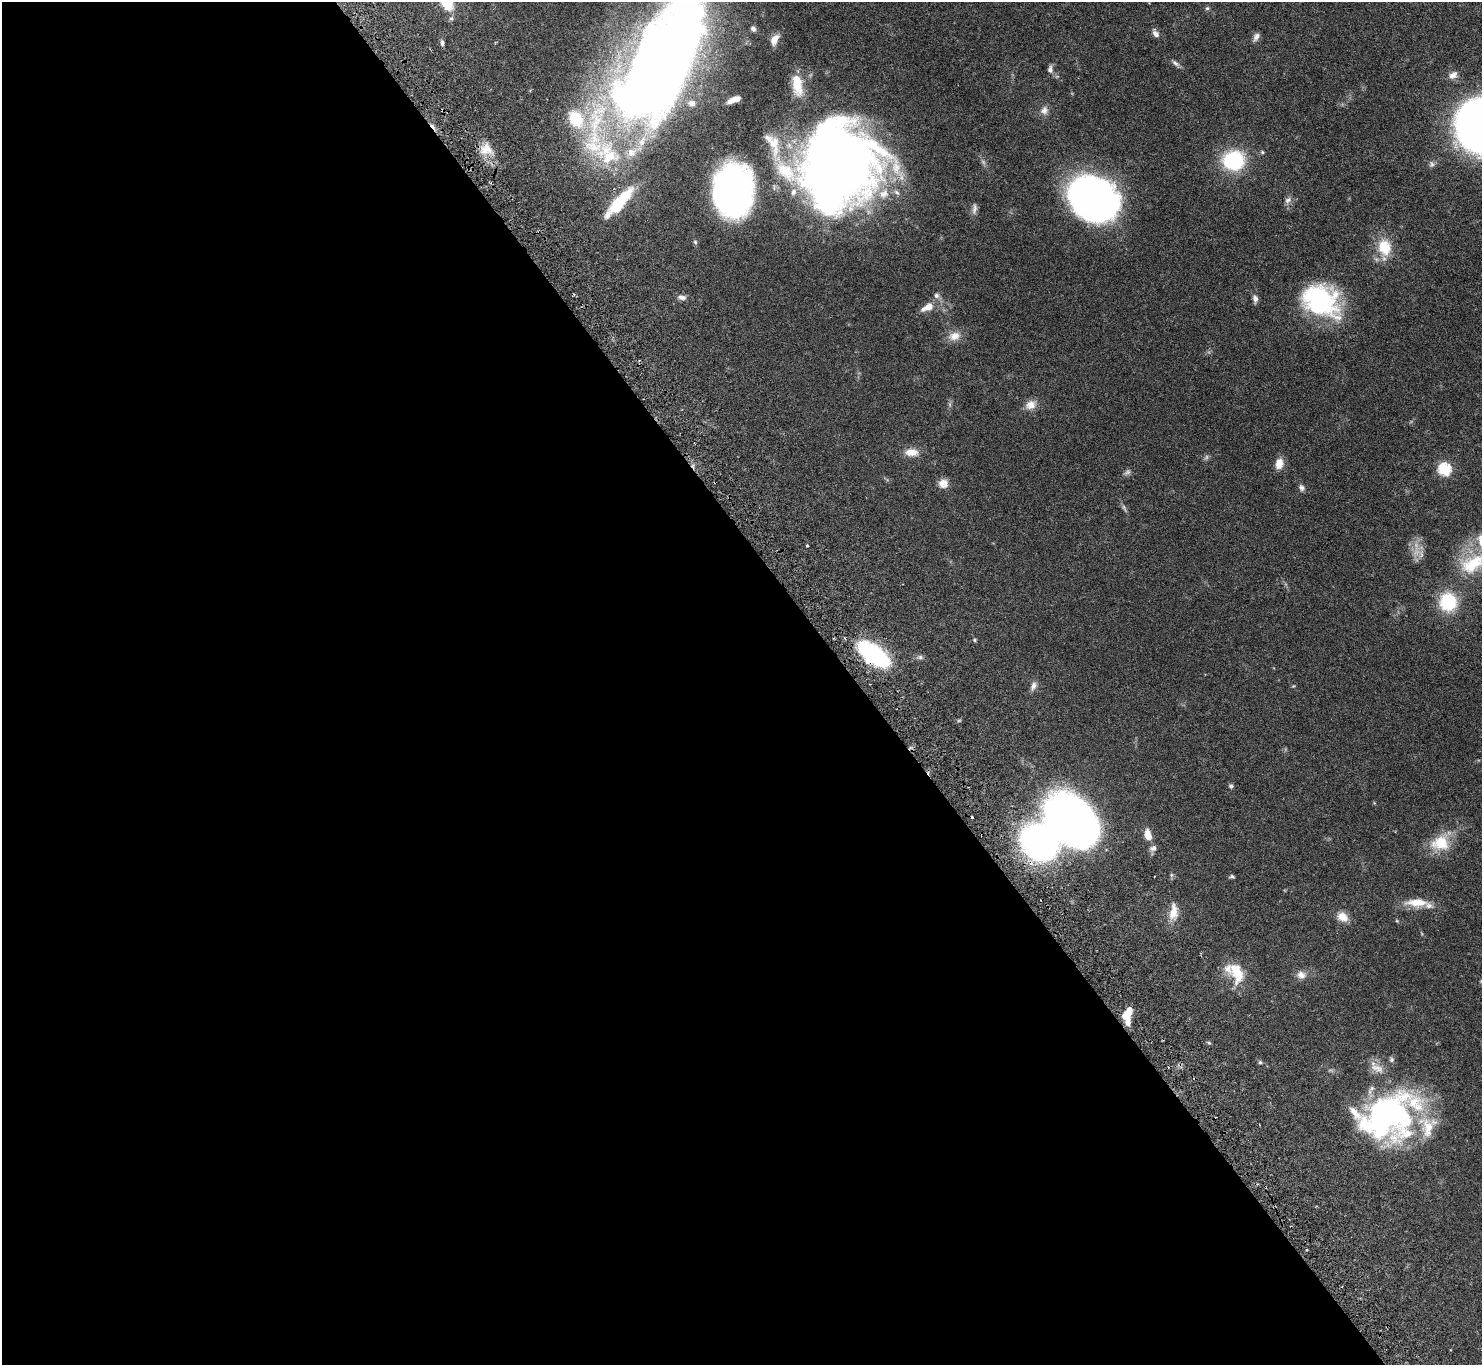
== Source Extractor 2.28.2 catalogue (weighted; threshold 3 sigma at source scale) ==
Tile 9 of 4 x 4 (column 1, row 3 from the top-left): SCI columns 50-1529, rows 1696-3058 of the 6044 x 5994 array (HDU 1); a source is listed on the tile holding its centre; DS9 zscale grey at full resolution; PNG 1484 x 1367 px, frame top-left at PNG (2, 2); no overlay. Shown black and unused: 58% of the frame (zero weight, under 3 of 6 exposures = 4% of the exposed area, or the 3 px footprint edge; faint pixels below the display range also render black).
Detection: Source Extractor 2.28.2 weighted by HDU 2 'WHT'; one run over the whole footprint, this tile lists its part. Background 0.0972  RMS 0.0035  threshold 0.0143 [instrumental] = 3 sigma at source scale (4.09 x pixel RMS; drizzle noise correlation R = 1.36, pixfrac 0.8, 0.05/0.05 arcsec/px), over >= 5 px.
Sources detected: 90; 3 too faint to see at this stretch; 4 inside a brighter object's white glare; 1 cosmic-ray / hot-pixel residue — not listed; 17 inside a brighter listed object's ellipse — not listed separately; the other 65 listed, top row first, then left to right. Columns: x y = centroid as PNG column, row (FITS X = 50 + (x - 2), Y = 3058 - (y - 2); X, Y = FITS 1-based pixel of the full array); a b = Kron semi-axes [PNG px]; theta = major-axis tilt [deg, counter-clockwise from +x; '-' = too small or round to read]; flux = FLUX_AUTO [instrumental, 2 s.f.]
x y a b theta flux
1207 8 6 5 - 0.55
753 29 7 6 - 1
1155 33 12 7 -59 1.3
1256 37 12 7 62 1.4
774 40 14 8 62 2.7
442 43 8 4 89 0.83
1175 63 12 5 -37 1.1
1050 69 10 7 88 1.3
656 74 135 54 60 490
1453 75 13 9 28 1.9
796 86 22 11 -67 5.2
736 99 11 5 16 2.2
1044 110 12 11 - 1.9
576 119 25 19 -59 16
774 143 18 14 -55 4.4
486 149 17 15 -12 4.7
1262 152 5 4 - 0.47
839 160 69 62 -49 290
1233 160 19 17 10 26
1432 164 8 8 - 0.99
732 191 40 30 88 140
1094 197 44 35 -30 150
1288 200 10 8 31 1.4
618 203 37 13 51 13
974 209 15 6 80 1.3
695 242 6 5 - 0.51
1384 247 17 12 -85 10
682 297 13 6 -8 1.3
1255 299 11 7 -82 1.2
1321 300 41 30 -29 41
927 307 19 9 27 3.9
954 336 17 12 13 3.4
1031 405 15 12 22 3.1
911 452 17 9 0 3.8
1279 463 12 9 80 3.3
1444 469 6 6 - 39
1127 472 10 6 38 0.98
943 483 11 11 - 2.9
1301 488 9 7 -61 1
807 546 3 3 - 0.45
1416 551 22 10 64 3.7
1473 563 47 25 27 23
1448 602 17 15 88 18
975 640 5 4 - 0.4
873 654 31 15 -38 40
920 657 7 6 - 0.86
1033 686 12 7 65 1.5
1231 786 7 6 - 0.61
1072 820 54 37 -48 190
1148 835 13 8 -74 3.4
1440 843 25 20 19 9.6
1153 848 10 7 12 1.3
1232 877 5 4 - 0.57
1417 902 30 11 0 6.1
1173 912 21 10 83 4.4
1342 917 13 10 -36 3.9
1237 973 28 16 -71 8.6
1301 975 12 10 -23 2.4
1481 981 4 4 - 0.29
1127 1013 16 7 52 4.4
1209 1043 5 4 - 0.44
1391 1059 7 6 - 0.77
1260 1062 5 5 - 0.52
1377 1068 21 11 -27 3.8
1389 1116 64 45 22 97
Overlapping masked pixels (flux is a lower limit): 2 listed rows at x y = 656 74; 873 654
Isophote crosses this tile's border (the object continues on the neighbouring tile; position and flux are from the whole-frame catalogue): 3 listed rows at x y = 656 74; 1473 563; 1481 981